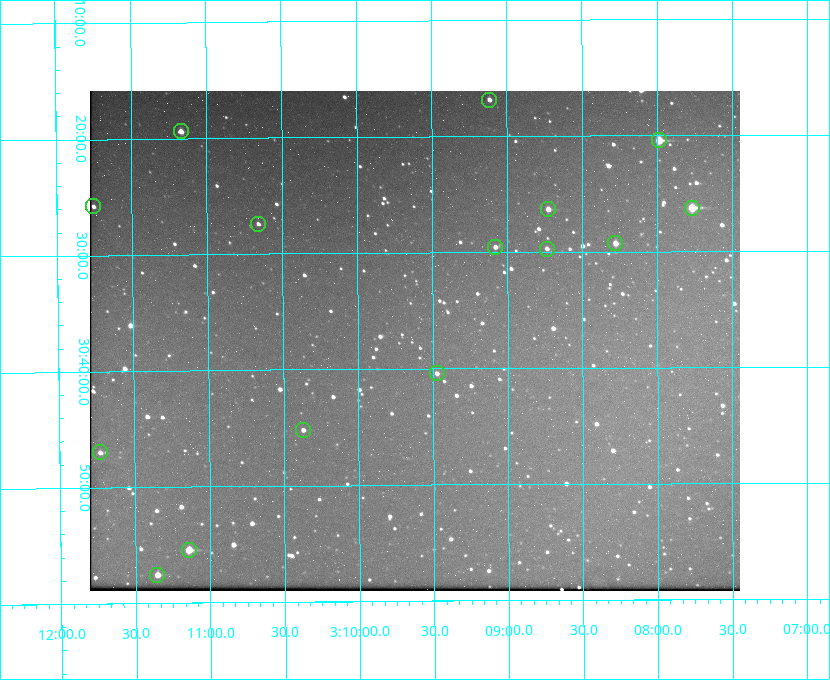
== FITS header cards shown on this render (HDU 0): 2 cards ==
NAXIS1  =                  650 / Width of table row in bytes
NAXIS2  =                  500 / Number of rows in table

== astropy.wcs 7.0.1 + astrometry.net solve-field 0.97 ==
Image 650 x 500 px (HDU 0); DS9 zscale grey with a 90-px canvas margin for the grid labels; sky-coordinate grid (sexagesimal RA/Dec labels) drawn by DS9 from the SOLVED WCS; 15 Tycho-2 reference stars matched to detected sources circled (green)
Header WCS: none
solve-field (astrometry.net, Tycho-2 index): SOLVED blind (the file carries no WCS)
Solved WCS: RA---TAN-SIP/DEC--TAN-SIP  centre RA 03:09:37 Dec +30:38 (47.41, +30.63 deg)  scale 5.17 arcsec/px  FOV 56.0' x 43.1'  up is -180 deg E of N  parity flipped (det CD > 0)
(file carries no celestial WCS; the grid is the blind solution)
Tycho-2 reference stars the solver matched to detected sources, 15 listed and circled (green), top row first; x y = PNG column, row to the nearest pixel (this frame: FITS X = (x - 90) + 1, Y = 500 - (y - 91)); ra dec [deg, ICRS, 3 dp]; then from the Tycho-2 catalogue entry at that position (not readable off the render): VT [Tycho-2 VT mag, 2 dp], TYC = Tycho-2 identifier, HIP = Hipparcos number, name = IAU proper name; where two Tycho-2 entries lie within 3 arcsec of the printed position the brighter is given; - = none
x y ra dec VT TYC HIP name
489 100 47.279 +30.281 11.50 2340-853-1 - -
181 131 47.792 +30.323 11.52 2340-1736-1 - -
659 140 46.997 +30.341 9.26 2339-1426-1 - -
93 206 47.939 +30.430 12.78 2340-1376-1 - -
692 208 46.942 +30.437 9.50 2339-1638-1 - -
548 209 47.182 +30.439 11.33 2339-1340-1 - -
258 224 47.665 +30.457 11.70 2340-1064-1 - -
615 243 47.070 +30.488 10.91 2339-1082-1 - -
495 247 47.270 +30.492 11.72 2340-1534-1 - -
547 249 47.184 +30.495 11.78 2339-1503-1 - -
437 373 47.369 +30.674 11.68 2340-1714-1 - -
303 430 47.592 +30.753 11.61 2340-1087-1 - -
100 452 47.932 +30.783 11.54 2340-1498-1 - -
189 550 47.785 +30.924 10.11 2340-1700-1 - -
157 575 47.838 +30.960 11.41 2340-1051-1 - -